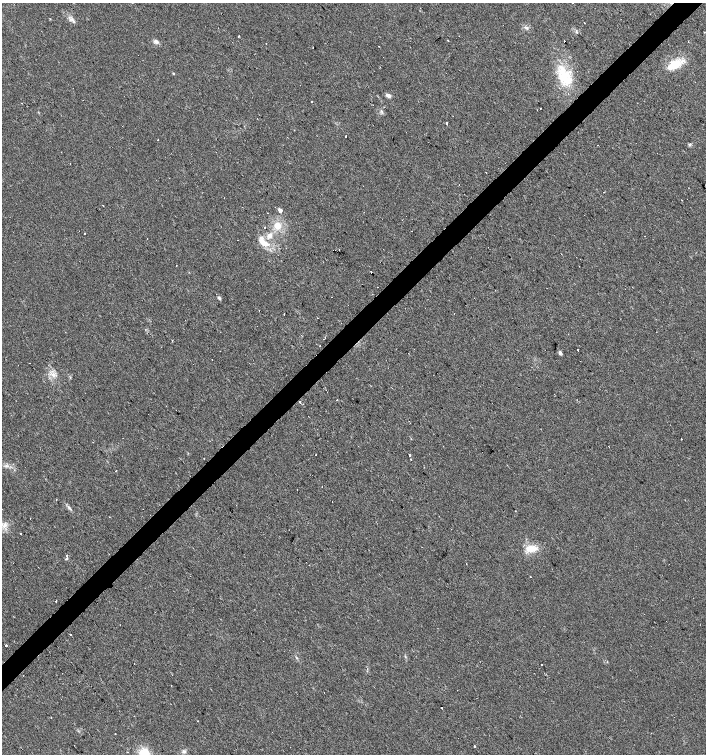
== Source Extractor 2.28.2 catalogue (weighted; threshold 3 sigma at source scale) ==
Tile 10 of 4 x 4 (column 2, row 3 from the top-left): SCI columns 1621-3028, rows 1505-3008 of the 5995 x 6021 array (HDU 1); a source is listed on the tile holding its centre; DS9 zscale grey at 2 x 2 block average (1 PNG px = mean of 2 x 2 image px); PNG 708 x 756 px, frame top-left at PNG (2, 3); no overlay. Shown black and unused: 4% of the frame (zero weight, under 2 of 3 exposures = <1% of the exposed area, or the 3 px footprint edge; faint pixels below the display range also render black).
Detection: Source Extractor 2.28.2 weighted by HDU 2 'WHT'; one run over the whole footprint, this tile lists its part. Background 0.0249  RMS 0.0061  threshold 0.0274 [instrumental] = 3 sigma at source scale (4.5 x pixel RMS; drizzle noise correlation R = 1.50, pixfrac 1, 0.0396/0.0396 arcsec/px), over >= 5 px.
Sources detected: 98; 22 cosmic-ray / hot-pixel residue — not listed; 1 coinciding with a brighter row at this scale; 5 inside a brighter listed object's ellipse — not listed separately; the other 70 listed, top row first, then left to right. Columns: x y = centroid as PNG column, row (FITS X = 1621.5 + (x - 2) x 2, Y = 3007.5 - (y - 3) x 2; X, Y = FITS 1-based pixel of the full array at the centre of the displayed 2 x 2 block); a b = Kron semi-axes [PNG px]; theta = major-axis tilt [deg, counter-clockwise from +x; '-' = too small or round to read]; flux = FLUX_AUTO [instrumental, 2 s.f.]
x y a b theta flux
650 14 2 2 - 0.74
73 20 8 2 -63 3.3
526 27 4 3 - 2.3
577 32 2 2 - 1.9
704 32 2 2 - 0.61
239 36 2 2 - 4.1
448 40 2 2 - 2.7
564 41 2 2 - 11
156 42 8 4 -29 4.3
379 46 2 2 - 0.49
313 47 2 2 - 1.3
138 55 2 2 - 0.37
673 64 20 12 0 26
173 73 3 2 - 1.2
565 77 28 14 -60 52
388 95 7 4 -24 4.4
311 101 2 2 - 2.3
446 123 3 2 - 8.9
346 136 2 2 - 4.7
690 145 4 2 - 1.5
486 173 2 2 - 1.8
103 206 2 2 - 2
280 210 3 3 - 7.7
278 226 9 7 -63 17
265 227 2 2 - 7.3
412 231 2 2 - 0.62
85 233 2 2 - 3.4
270 236 7 6 - 6.6
644 236 2 2 - 7
264 243 16 6 -28 18
371 272 2 2 - 1.3
377 287 2 2 - 4.3
219 298 5 3 - 2.5
348 305 2 2 - 0.77
454 313 2 2 - 0.5
325 337 2 2 - 3.2
172 341 2 2 - 1.2
578 350 2 2 - 4.7
560 353 5 4 - 2.5
29 363 2 2 - 1
52 374 5 3 - 4.2
337 400 2 2 - 0.84
300 402 3 2 - 1
681 439 2 2 - 3.6
409 455 2 2 - 18
204 459 2 2 - 0.61
411 459 2 2 - 2.5
116 471 2 2 - 0.69
56 500 2 2 - 2.3
69 508 9 3 -48 3.1
5 525 8 7 - 7.9
21 534 2 2 - 0.82
530 548 14 7 -2 19
66 556 2 2 - 8.5
66 559 2 2 - 12
309 565 2 2 - 2.3
56 601 2 2 - 1.2
70 635 2 2 - 2.8
6 645 2 2 - 21
296 658 3 2 - 1.2
607 661 2 2 - 0.89
541 665 2 2 - 0.87
172 675 2 2 - 1
324 692 2 2 - 0.67
441 708 2 2 - 2.3
51 717 2 2 - 1.4
198 721 2 2 - 1.9
474 746 2 2 - 9.3
184 751 5 5 - 3.2
144 752 11 8 -46 25
Isophote crosses this tile's border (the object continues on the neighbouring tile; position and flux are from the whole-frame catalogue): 1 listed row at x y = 144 752
Diffuse or blended objects may show on this block-average render without a row.